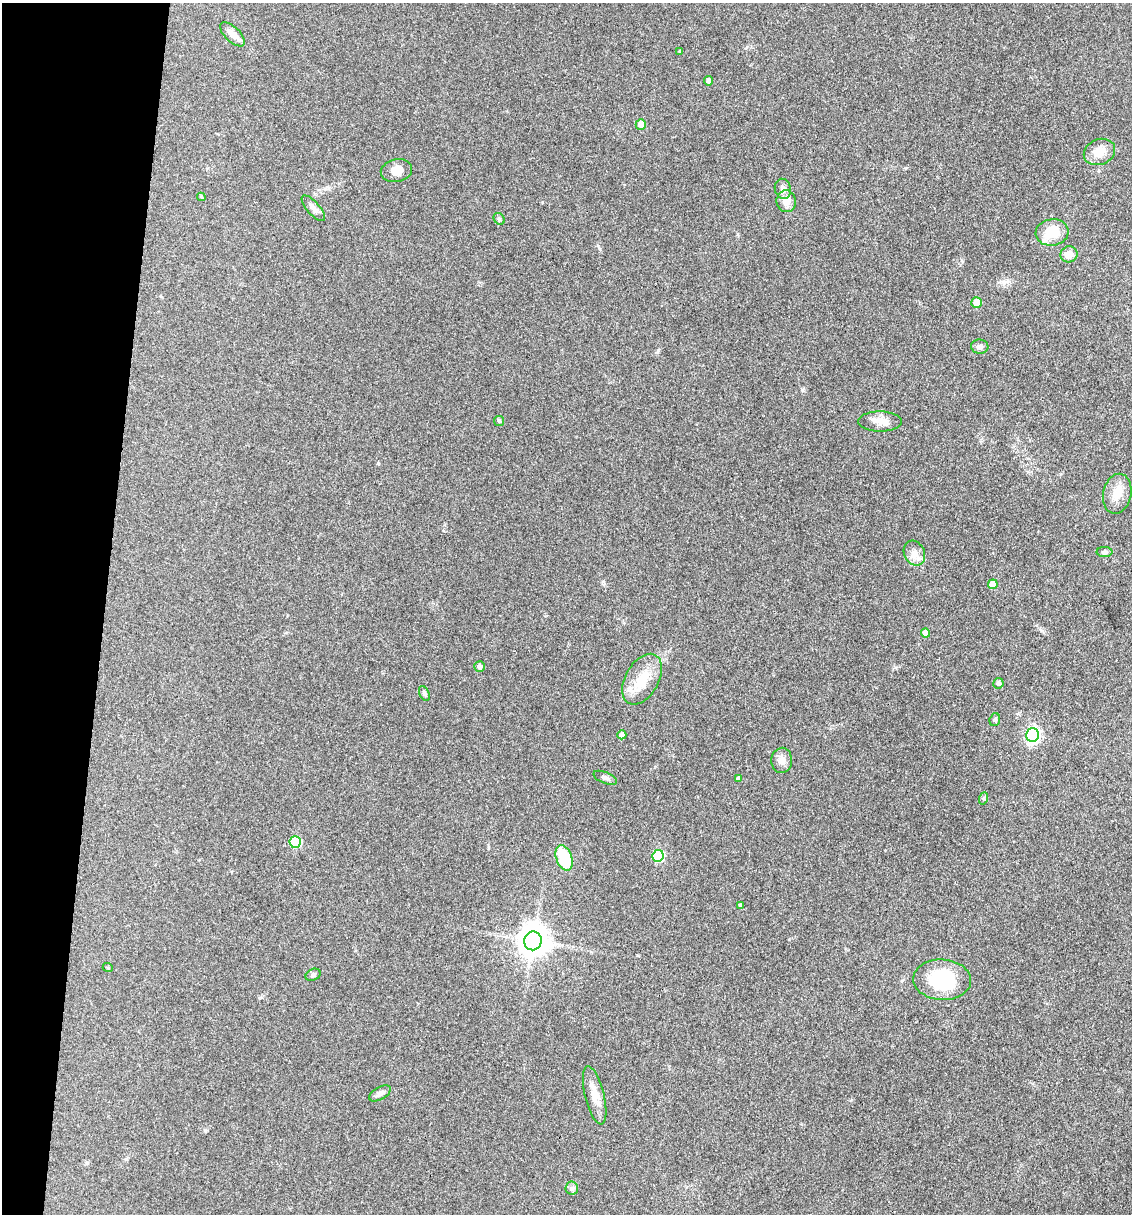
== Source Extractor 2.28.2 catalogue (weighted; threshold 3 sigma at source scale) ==
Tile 9 of 4 x 4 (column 1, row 3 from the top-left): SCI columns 236-1365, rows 1214-2425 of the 4873 x 4848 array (HDU 1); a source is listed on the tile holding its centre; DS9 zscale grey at full resolution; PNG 1134 x 1216 px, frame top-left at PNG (2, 3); each listed source drawn as its Kron ellipse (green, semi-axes under 4 px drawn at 4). Shown black and unused: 9% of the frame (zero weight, under 3 of 4 exposures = <1% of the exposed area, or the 3 px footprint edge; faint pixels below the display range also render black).
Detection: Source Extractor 2.28.2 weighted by HDU 2 'WHT'; one run over the whole footprint, this tile lists its part. Background 0.149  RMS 0.0071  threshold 0.032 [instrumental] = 3 sigma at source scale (4.5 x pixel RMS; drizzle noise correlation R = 1.50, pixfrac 1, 0.05/0.05 arcsec/px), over >= 5 px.
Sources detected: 45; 1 inside a brighter listed object's ellipse — not listed separately; the other 44 listed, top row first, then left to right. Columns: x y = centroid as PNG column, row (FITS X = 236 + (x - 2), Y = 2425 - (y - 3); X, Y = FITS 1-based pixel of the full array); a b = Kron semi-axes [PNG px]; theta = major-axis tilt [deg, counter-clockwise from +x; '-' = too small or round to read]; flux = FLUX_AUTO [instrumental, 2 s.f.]
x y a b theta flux
232 34 15 7 -44 5.6
680 51 4 3 - 0.9
709 81 4 4 - 2.8
641 124 5 5 - 8.4
1099 152 16 12 24 9.9
396 171 16 11 11 6.4
783 189 10 8 -76 3.4
201 197 4 4 - 0.62
786 201 11 9 -85 7.3
313 208 16 6 -48 3.6
499 219 6 5 - 1.1
1052 232 16 13 8 19
1069 254 8 8 - 7
976 302 5 5 - 9.6
980 347 9 7 -8 2.7
499 421 5 5 - 0.98
880 421 22 10 0 7.3
1117 494 20 14 78 9.6
1105 552 8 5 1 1.8
914 553 13 10 -65 5.8
993 584 5 5 - 11
926 633 4 4 - 7.4
480 667 5 5 - 2.6
642 679 27 16 61 17
998 683 5 5 - 2
424 693 8 5 -64 1.7
995 720 6 5 - 1.3
622 735 4 4 - 4.5
1033 735 7 6 - 140
782 760 12 10 87 4.6
605 778 12 5 -22 2
738 778 4 4 - 1.4
984 798 6 4 71 1.1
295 842 6 5 - 30
658 856 6 5 - 53
564 858 13 8 -69 31
740 906 4 3 - 1.2
533 941 9 8 - 1100
108 968 5 3 - 0.6
313 975 8 5 29 1.6
942 980 29 20 -3 43
380 1093 12 6 29 2.6
595 1095 30 9 -76 9.2
572 1188 6 6 - 1.7
Unlisted compact peaks at least as high as the median listed source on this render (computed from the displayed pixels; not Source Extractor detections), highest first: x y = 802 390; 378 463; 658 350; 205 1130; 600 249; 906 168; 603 581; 895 667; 789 939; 1004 282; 542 202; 1041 630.